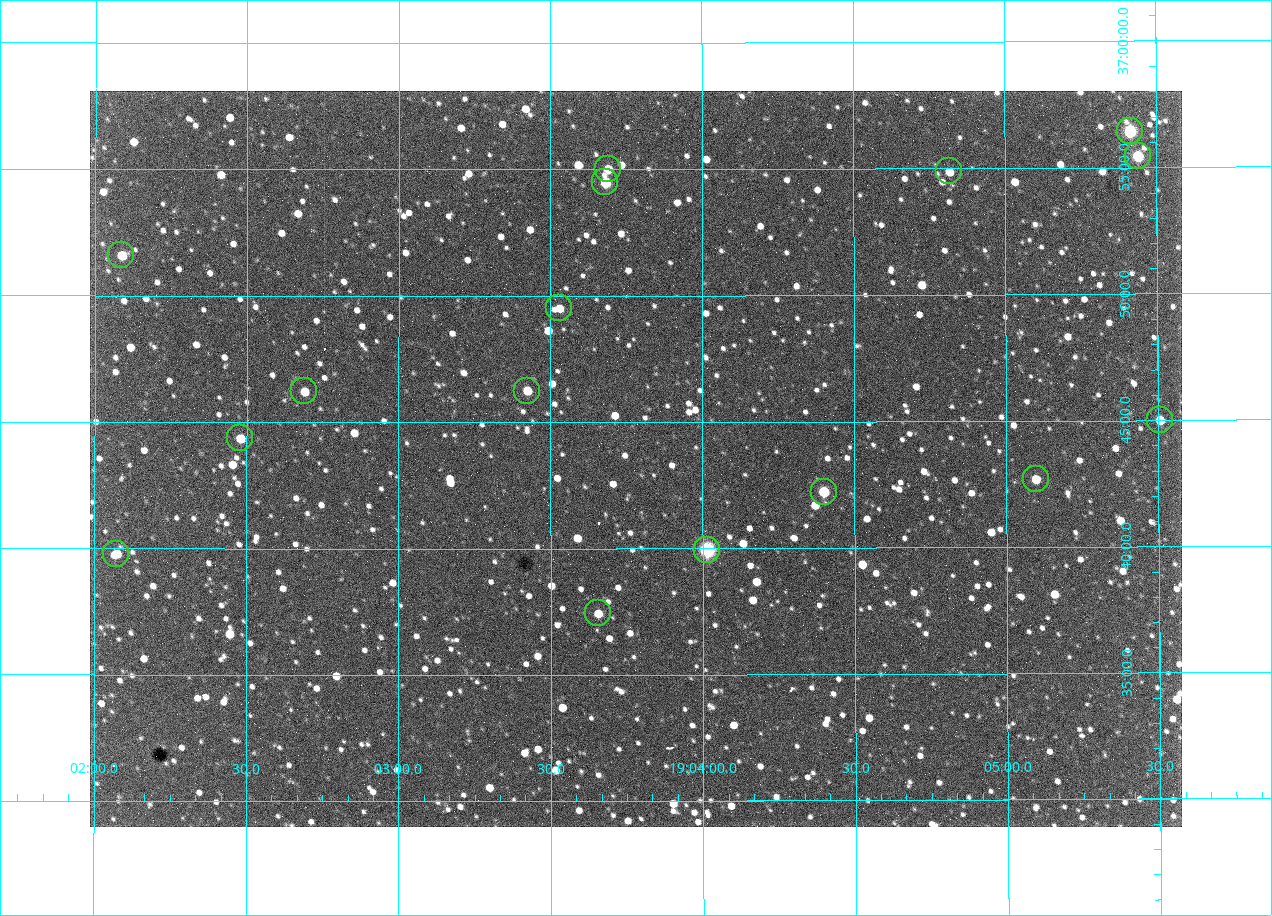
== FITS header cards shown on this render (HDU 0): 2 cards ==
NAXIS1  =                 1092 /fastest changing axis
NAXIS2  =                  736 /next to fastest changing axis

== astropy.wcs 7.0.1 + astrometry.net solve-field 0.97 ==
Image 1092 x 736 px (HDU 0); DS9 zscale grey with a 90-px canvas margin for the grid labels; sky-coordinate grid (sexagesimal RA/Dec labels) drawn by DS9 from the SOLVED WCS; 16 Tycho-2 reference stars matched to detected sources circled (green)
Header WCS: none
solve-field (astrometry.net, Tycho-2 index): SOLVED blind (the file carries no WCS)
Solved WCS: RA---TAN-SIP/DEC--TAN-SIP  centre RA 19:03:47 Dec +36:44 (285.95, +36.73 deg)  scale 2.37 arcsec/px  FOV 43.2' x 29.1'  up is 0 deg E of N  parity flipped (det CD > 0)
(file carries no celestial WCS; the grid is the blind solution)
Tycho-2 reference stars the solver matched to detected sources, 16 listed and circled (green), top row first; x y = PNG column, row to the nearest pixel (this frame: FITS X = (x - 90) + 1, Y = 736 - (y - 91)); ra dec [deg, ICRS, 3 dp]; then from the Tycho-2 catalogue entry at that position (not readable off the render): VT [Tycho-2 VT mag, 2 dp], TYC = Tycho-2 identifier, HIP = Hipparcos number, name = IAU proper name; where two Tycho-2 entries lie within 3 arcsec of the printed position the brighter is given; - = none
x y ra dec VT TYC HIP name
1130 131 286.353 +36.941 8.32 2652-644-1 93748 -
1138 156 286.360 +36.924 9.83 2652-14-1 - -
608 169 285.922 +36.917 10.48 2652-1249-1 - -
949 171 286.204 +36.915 10.94 2652-350-1 - -
605 182 285.920 +36.908 9.57 2652-218-1 - -
121 255 285.522 +36.860 10.88 2651-1921-1 - -
559 308 285.882 +36.825 10.95 2652-329-1 - -
304 391 285.672 +36.770 11.14 2651-2527-1 - -
527 391 285.856 +36.771 11.11 2652-1253-1 - -
1160 420 286.377 +36.750 10.72 2652-110-1 - -
240 438 285.620 +36.739 11.03 2651-1906-1 - -
1036 479 286.274 +36.711 10.88 2652-1070-1 - -
824 492 286.100 +36.704 10.14 2652-1649-1 - -
707 550 286.004 +36.666 8.52 2652-1368-1 - -
116 554 285.518 +36.663 10.71 2651-2245-1 - -
598 613 285.914 +36.624 11.11 2652-845-1 - -